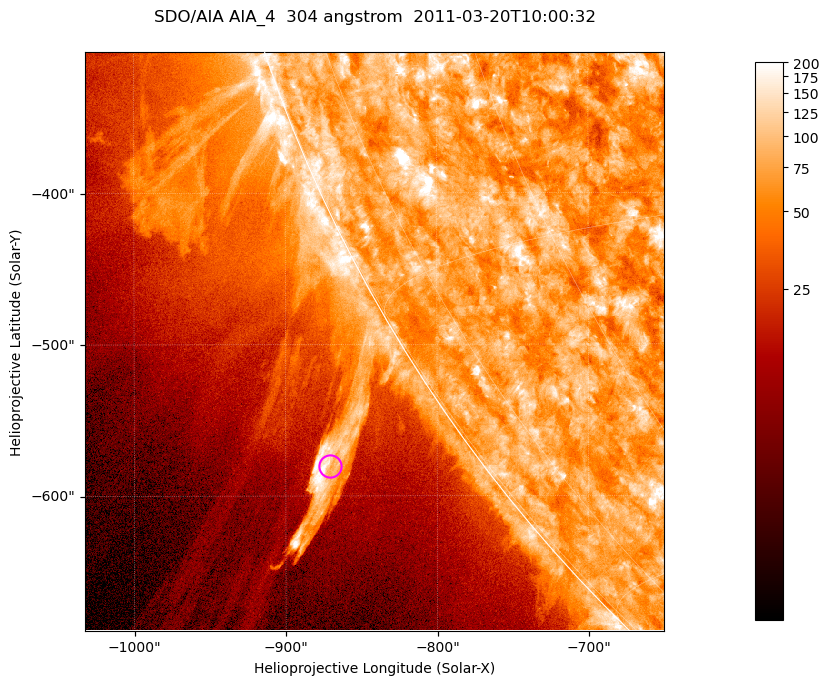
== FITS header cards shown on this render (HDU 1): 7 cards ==
TELESCOP= 'SDO/AIA '           / For AIA: SDO/AIA
INSTRUME= 'AIA_4   '           / For AIA: AIA_ATA1, AIA_ATA2, AIA_ATA3 or AIA_AT
WAVELNTH=                  304 / [angstrom] Wavelength
WAVEUNIT= 'angstrom'           / Wavelength unit: angstrom
DATE-OBS= '2011-03-20T10:00:32.123' / [ISO] Date when observation started; ISO 8
CTYPE1  = 'HPLN-TAN'           / CTYPE1; Typically HPLN
CTYPE2  = 'HPLT-TAN'           / CTYPE2; Typically HPLT

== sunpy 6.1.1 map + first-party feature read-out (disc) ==
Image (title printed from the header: SDO/AIA AIA_4  304 angstrom  2011-03-20T10:00:32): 637 x 637 px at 0.6 arcsec/px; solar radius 964 arcsec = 1606 px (partial field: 2.2% of the solar disc is inside the frame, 43% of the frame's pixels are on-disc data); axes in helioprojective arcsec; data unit not stated in the header (colour bar unlabelled)
Orientation: roll -0.132 deg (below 1 deg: not rotated)
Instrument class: DISC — disc imager (sunpy class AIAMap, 304 A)
Bright regions (active regions / flare kernels): reference = the on-disc median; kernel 5 px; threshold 5 sigma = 117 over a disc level ~73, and >= 1.15x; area >= 405 px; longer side >= 8 px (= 4.8 arcsec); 0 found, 0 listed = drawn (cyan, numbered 1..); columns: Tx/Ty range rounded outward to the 2 arcsec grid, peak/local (2 s.f.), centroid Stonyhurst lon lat
Off-limb structures (1.02-1.3 R_sun): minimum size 202 px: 9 found; the strongest spans PA ~120..125 deg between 1.02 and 1.15 R_sun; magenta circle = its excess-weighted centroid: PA ~125 deg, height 1.09 R_sun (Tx ~-870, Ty ~-580 arcsec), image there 4.2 x the reference